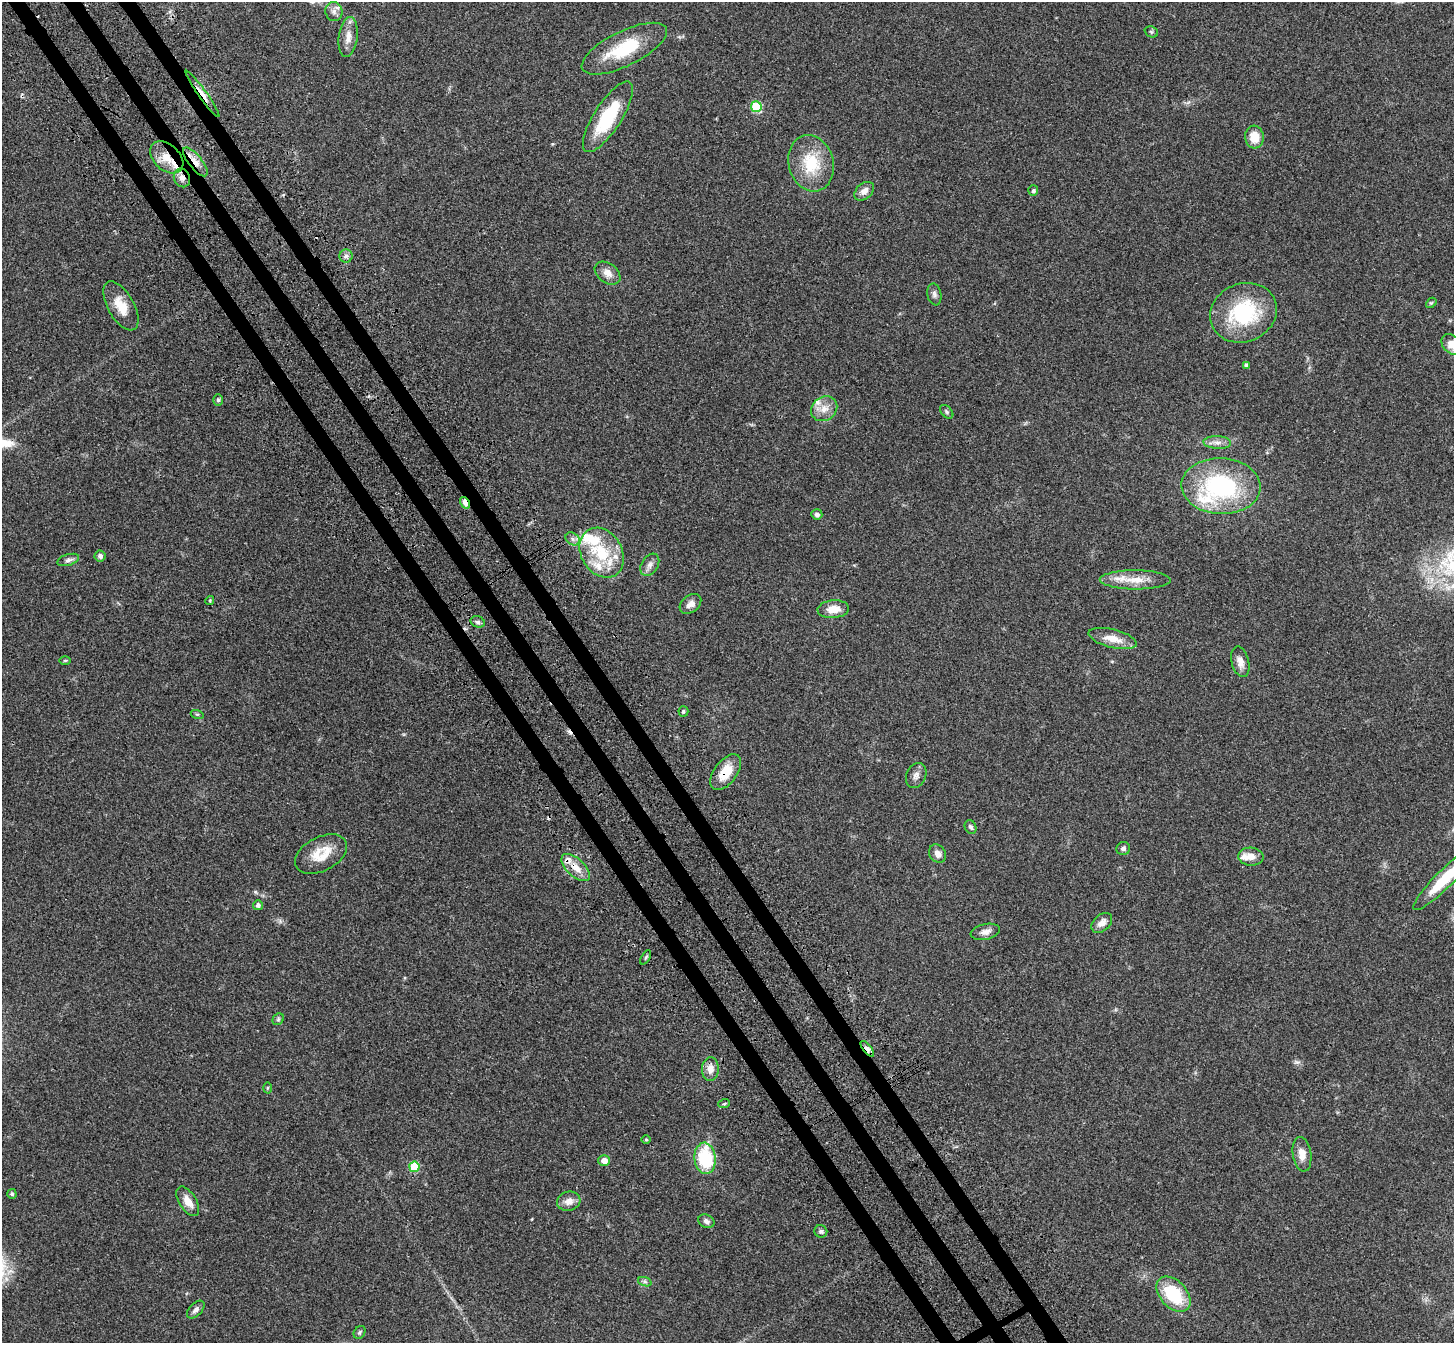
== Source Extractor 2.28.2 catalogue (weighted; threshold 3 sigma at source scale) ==
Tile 11 of 4 x 4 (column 3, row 3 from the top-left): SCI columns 2986-4437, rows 1558-2898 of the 5973 x 5932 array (HDU 1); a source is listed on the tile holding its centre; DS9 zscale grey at full resolution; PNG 1456 x 1345 px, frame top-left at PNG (2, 2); each listed source drawn as its Kron ellipse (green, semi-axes under 4 px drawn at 4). Shown black and unused: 4% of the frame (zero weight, under 3 of 4 exposures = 5% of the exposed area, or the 3 px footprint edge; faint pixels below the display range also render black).
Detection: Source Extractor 2.28.2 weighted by HDU 2 'WHT'; one run over the whole footprint, this tile lists its part. Background 0.0835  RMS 0.0064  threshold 0.0287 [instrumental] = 3 sigma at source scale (4.5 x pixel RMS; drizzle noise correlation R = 1.50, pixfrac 1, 0.05/0.05 arcsec/px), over >= 5 px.
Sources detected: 88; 3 cosmic-ray / hot-pixel residue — neither listed nor drawn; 9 inside a brighter listed object's ellipse — not listed separately; the other 76 listed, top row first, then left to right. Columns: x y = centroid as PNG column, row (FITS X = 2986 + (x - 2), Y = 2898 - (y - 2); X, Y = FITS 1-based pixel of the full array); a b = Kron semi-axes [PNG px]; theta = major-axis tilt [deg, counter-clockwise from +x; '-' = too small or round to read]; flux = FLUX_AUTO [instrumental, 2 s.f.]
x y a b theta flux
334 11 10 8 -76 3.2
1151 32 7 5 -22 1
348 37 20 9 82 6.3
624 49 47 17 26 33
202 94 28 4 -54 5.4
756 107 5 5 - 36
608 117 41 13 57 35
1254 137 11 9 -85 10
167 157 19 13 -42 12
195 162 18 6 -51 6
811 163 29 22 -74 25
182 178 10 8 -67 3.8
864 191 11 7 42 4
1033 191 5 5 - 1.3
346 256 6 6 - 1.9
607 273 14 9 -36 5
934 294 11 7 -79 2.2
1431 303 6 4 41 0.86
121 306 27 13 -60 12
1243 313 34 29 23 48
1452 345 12 8 -44 6.5
1246 365 4 4 - 1.9
218 400 6 5 - 1.2
824 409 14 11 35 6.8
947 412 8 5 -46 1.2
1217 442 14 6 -3 3.5
1221 486 39 28 -3 77
465 503 6 3 -58 9.9
817 514 5 5 - 1.8
573 539 7 6 - 2.4
602 553 26 20 -58 28
100 556 5 5 - 2
68 560 11 5 17 1.9
650 565 12 8 58 3.1
1135 580 35 9 -1 12
210 601 4 4 - 0.72
690 604 12 8 40 4
833 609 16 9 5 8
478 622 7 5 -16 1.6
1113 639 25 9 -14 9.5
65 660 6 4 1 0.73
1240 662 15 8 -76 4.8
683 711 5 5 - 0.99
197 714 6 4 -18 0.87
726 772 21 11 53 14
916 775 13 9 66 3.3
971 827 7 5 -63 1.6
1123 848 7 6 - 1.9
321 854 28 17 28 15
938 854 10 8 -53 4.2
1251 857 12 9 -5 5.6
576 868 17 9 -43 7.9
1444 879 42 9 45 24
258 905 5 5 - 2
1102 923 12 8 42 4.4
985 932 15 7 12 3.9
646 957 8 3 60 0.88
278 1019 6 5 - 1
867 1049 9 4 -52 7.2
710 1069 12 8 85 5.3
267 1088 5 3 - 0.72
724 1104 6 3 20 0.82
646 1139 4 3 - 0.57
1302 1154 17 9 -81 6.5
705 1158 16 10 -84 37
604 1161 6 5 - 4
414 1167 5 5 - 26
12 1194 5 4 - 1.2
188 1201 16 8 -58 6.6
569 1201 12 9 16 4.8
706 1221 8 6 -23 1.9
821 1231 6 6 - 1.5
645 1282 7 4 -19 1.3
1173 1294 20 13 -47 31
196 1310 10 6 46 2.5
359 1332 7 5 54 1.1
Overlapping masked pixels (flux is a lower limit): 8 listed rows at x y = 202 94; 167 157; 195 162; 182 178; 465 503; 726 772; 576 868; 867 1049
Isophote crosses this tile's border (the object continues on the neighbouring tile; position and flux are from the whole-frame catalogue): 2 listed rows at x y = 1452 345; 1444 879